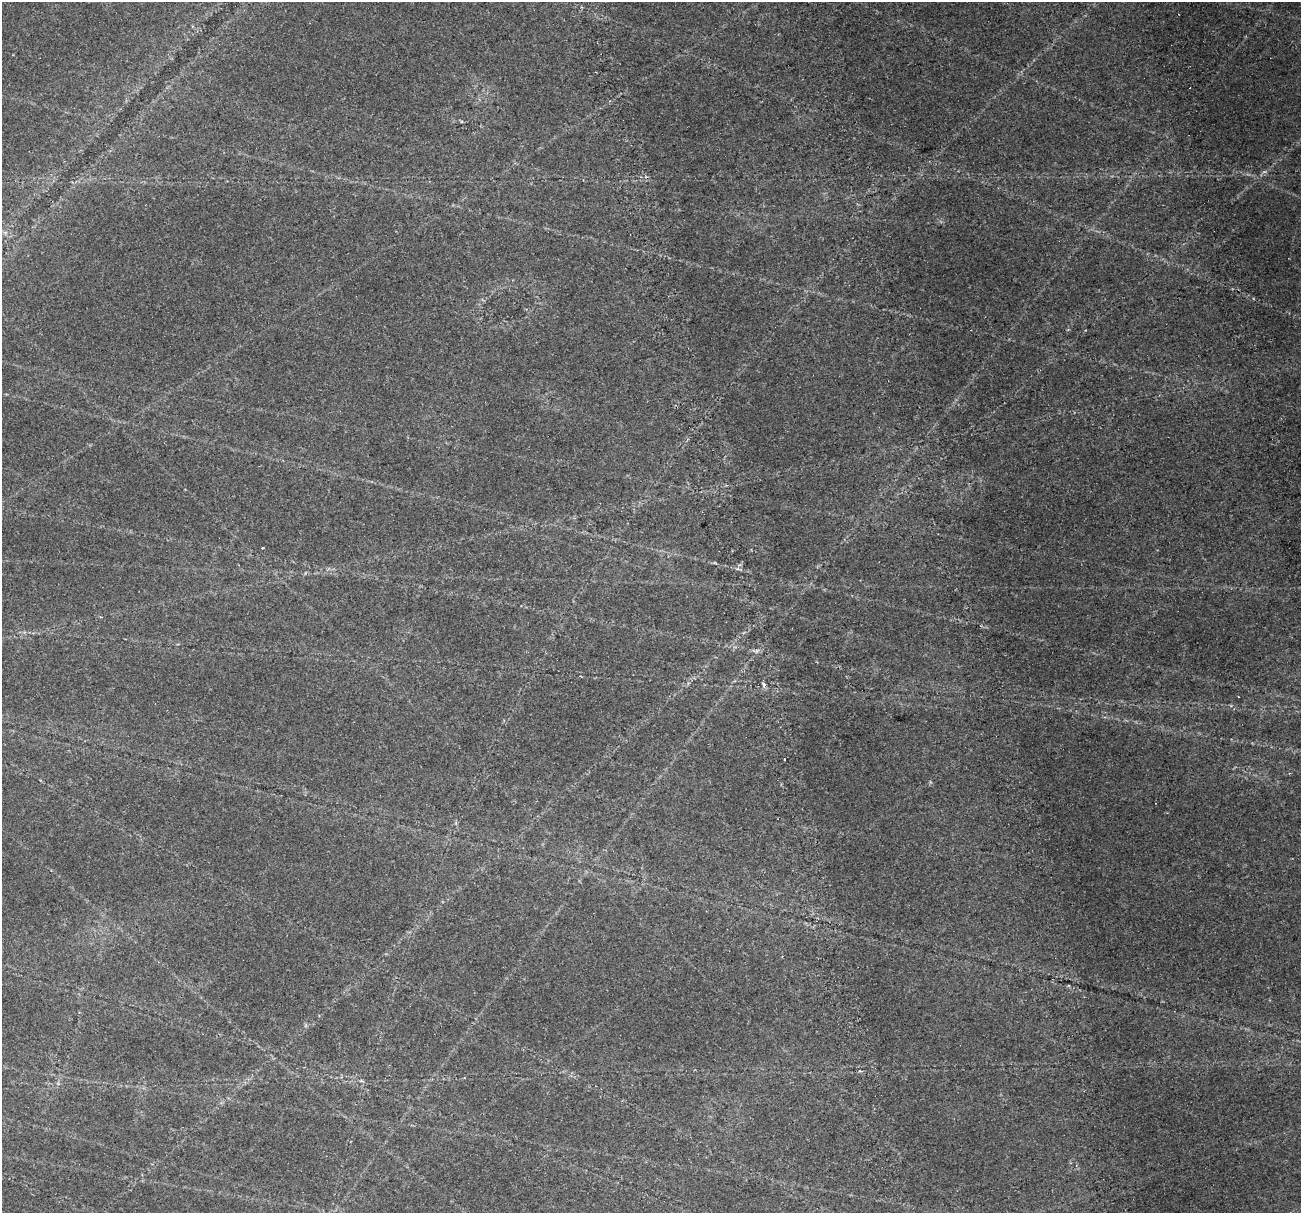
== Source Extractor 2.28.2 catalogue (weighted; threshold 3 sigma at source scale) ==
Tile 6 of 4 x 4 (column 2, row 2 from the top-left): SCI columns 1715-3013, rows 2982-4192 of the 6026 x 5914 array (HDU 1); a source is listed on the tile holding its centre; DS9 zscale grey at full resolution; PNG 1303 x 1215 px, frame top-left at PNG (2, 2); no overlay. Shown black and unused: <1% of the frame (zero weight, under 2 of 4 exposures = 22% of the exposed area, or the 3 px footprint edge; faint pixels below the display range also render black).
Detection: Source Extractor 2.28.2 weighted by HDU 2 'WHT'; one run over the whole footprint, this tile lists its part. Background 0.0614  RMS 0.0038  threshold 0.0169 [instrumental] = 3 sigma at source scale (4.5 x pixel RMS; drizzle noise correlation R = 1.50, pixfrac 1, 0.0396/0.0396 arcsec/px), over >= 5 px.
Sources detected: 3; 1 cosmic-ray / hot-pixel residue — not listed; the other 2 listed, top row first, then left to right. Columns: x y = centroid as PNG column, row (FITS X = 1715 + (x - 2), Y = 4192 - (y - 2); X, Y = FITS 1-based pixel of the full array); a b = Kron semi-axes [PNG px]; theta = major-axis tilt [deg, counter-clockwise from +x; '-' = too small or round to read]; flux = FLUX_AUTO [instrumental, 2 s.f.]
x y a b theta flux
764 685 6 4 -68 0.89
784 759 3 2 - 0.45